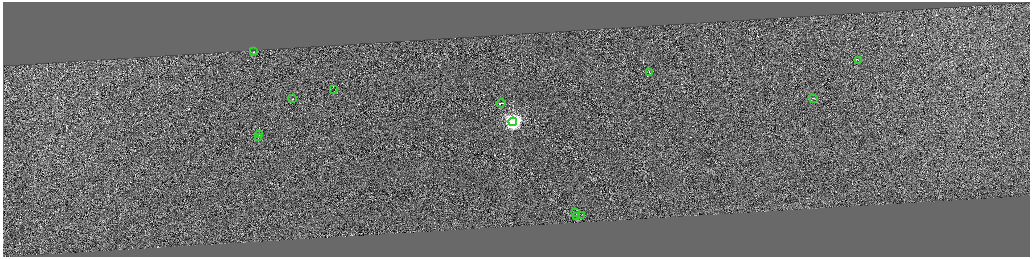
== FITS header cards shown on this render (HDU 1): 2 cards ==
NAXIS1  =                 4110
NAXIS2  =                 1018

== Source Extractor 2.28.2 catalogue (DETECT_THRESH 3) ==
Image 4110 x 1018 px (HDU 1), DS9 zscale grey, zoomed out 1/4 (1 PNG px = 4 x 4 image px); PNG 1032 x 259 px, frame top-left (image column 1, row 1017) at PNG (3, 2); each listed source drawn as its Kron ellipse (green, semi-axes under 4 px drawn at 4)
Background 1.29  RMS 3.9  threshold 11.8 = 3 sigma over >= 5 px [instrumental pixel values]
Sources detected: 242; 229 cannot appear on this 1/4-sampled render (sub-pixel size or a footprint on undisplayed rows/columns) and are neither listed nor drawn; the other 13 listed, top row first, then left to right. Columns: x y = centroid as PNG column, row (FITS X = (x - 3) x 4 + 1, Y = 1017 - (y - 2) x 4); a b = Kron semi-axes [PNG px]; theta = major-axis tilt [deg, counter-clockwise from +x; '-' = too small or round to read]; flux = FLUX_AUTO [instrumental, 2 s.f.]
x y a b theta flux
254 52 2 1 - 18000
860 60 2 1 - 16000
650 72 2 1 - 16000
334 89 2 1 - 6600
814 98 2 1 - 91000
293 99 2 1 - 53000
502 103 4 1 - 93000
514 121 4 4 - 680000
260 134 2 1 - 44000
259 137 2 1 - 18000
576 213 2 1 - 24000
582 215 2 1 - 16000
577 216 4 1 - 37000
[229 sub-pixel or undisplayed-footprint detections neither listed nor drawn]